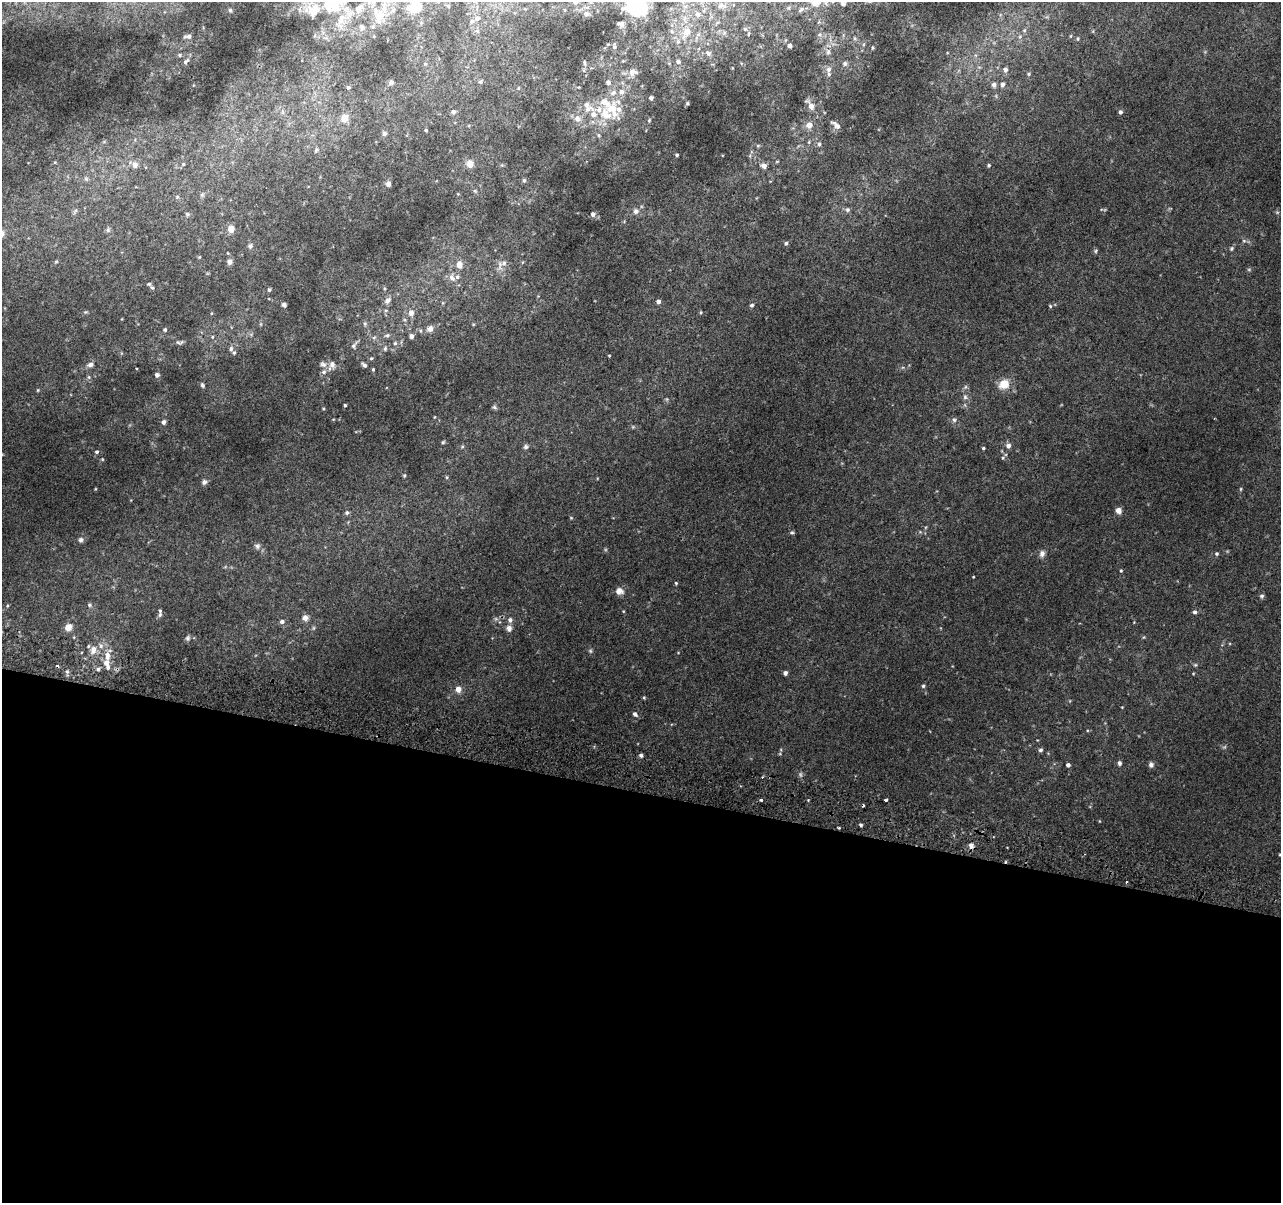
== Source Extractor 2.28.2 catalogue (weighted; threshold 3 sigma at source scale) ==
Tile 14 of 4 x 4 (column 2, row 4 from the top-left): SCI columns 1301-2579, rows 328-1528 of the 5152 x 5395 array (HDU 1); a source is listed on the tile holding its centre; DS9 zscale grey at full resolution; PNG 1283 x 1205 px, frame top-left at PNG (2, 2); no overlay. Shown black and unused: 34% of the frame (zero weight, under 2 of 3 exposures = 2% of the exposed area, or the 3 px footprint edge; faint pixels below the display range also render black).
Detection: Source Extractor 2.28.2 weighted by HDU 2 'WHT'; one run over the whole footprint, this tile lists its part. Background 0.0203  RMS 0.0065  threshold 0.0293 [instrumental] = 3 sigma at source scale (4.5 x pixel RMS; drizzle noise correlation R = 1.50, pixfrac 1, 0.0396/0.0396 arcsec/px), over >= 5 px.
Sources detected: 236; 5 too faint to see at this stretch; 4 cosmic-ray / hot-pixel residue — not listed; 21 inside a brighter listed object's ellipse — not listed separately; the other 206 listed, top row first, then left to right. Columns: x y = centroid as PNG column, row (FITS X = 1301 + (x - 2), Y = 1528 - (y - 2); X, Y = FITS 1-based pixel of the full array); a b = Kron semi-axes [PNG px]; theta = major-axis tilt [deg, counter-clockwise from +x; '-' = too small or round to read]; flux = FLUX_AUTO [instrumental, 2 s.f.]
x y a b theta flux
843 3 7 6 - 1.4
637 5 11 10 - 110
415 6 14 11 45 19
722 6 14 7 -3 4
801 9 8 4 44 1.2
230 10 5 4 - 1
313 10 25 21 -23 22
393 10 7 5 46 1.9
348 11 24 14 -64 13
586 14 7 6 - 3.3
698 14 9 8 - 3.5
379 16 18 14 79 13
477 18 8 6 9 1.8
685 18 7 4 71 1.8
621 23 10 7 89 2.2
1024 30 6 5 - 1.3
477 31 6 5 - 1.1
687 31 13 10 77 8.2
672 32 7 4 -19 1
724 33 6 4 73 1
749 34 7 3 88 0.81
188 36 8 4 2 1.9
1071 36 5 3 - 0.6
1020 37 7 5 68 1.7
854 38 6 4 -71 0.87
1078 39 5 4 - 0.79
678 41 8 6 75 2.1
614 46 9 5 88 1.4
790 46 4 4 - 2.5
872 48 5 3 - 0.71
828 52 6 6 - 1.5
708 53 10 7 -33 2.3
180 55 5 4 - 0.88
623 61 4 3 - 0.52
186 62 8 5 45 1.5
678 62 6 5 - 1.8
584 63 7 4 -82 1.1
845 64 6 5 - 1.9
829 69 8 7 - 2.7
1005 70 7 6 - 2.2
633 72 10 8 1 4.4
1029 74 5 4 - 0.91
391 82 6 6 - 1.9
480 82 5 5 - 1.1
608 82 5 5 - 1.9
1002 84 7 5 74 1.9
994 85 8 7 - 2.2
348 87 5 5 - 0.96
518 88 4 3 - 0.5
622 92 7 7 - 2.6
651 98 4 4 - 2
687 103 5 4 - 0.92
586 105 25 8 -36 5.9
811 106 14 7 -52 6
612 109 18 16 -50 16
453 112 5 5 - 2
1120 112 5 4 - 1.7
344 118 10 9 - 5.9
577 118 10 9 - 4.1
649 120 5 4 - 0.69
809 125 6 6 - 6.1
836 125 16 6 -40 3.4
426 130 3 3 - 0.9
384 133 6 6 - 1.5
598 135 6 4 -89 0.84
809 142 5 5 - 0.91
819 144 6 5 - 1.6
758 146 5 5 - 0.88
316 150 8 5 63 1.1
677 155 4 3 - 0.9
777 161 6 3 19 0.61
183 164 5 4 - 0.83
470 164 6 5 - 8.1
135 165 9 8 - 2.7
502 165 5 5 - 0.71
989 165 4 4 - 0.87
764 166 6 5 - 3.5
86 179 6 5 - 1.2
524 180 6 4 -90 1.1
388 184 6 5 - 2.5
475 191 6 4 -45 0.93
458 194 5 3 - 0.48
202 195 6 5 - 1.1
177 197 5 4 - 0.71
847 210 6 6 - 1.4
75 211 9 4 54 1.3
636 211 8 7 - 2.6
187 214 6 5 - 1
593 214 5 5 - 2
231 229 7 7 - 5.1
108 230 7 6 - 1.4
786 243 5 5 - 1.1
250 246 7 6 - 1.7
1231 249 6 5 - 1.1
1095 251 6 5 - 0.94
228 253 4 3 - 0.45
199 257 4 4 - 0.61
56 262 6 4 2 0.79
229 262 7 7 - 2.1
504 263 8 7 - 3.1
459 264 9 8 - 4.7
1249 269 6 4 0 0.79
452 278 12 8 -63 4
152 288 6 4 -46 1.1
269 290 5 4 - 1
538 296 4 4 - 0.52
387 300 10 7 42 2.6
658 301 5 4 - 2.1
284 305 4 4 - 1.6
752 305 5 5 - 1.1
1050 306 5 4 - 0.76
386 310 5 3 - 0.7
85 312 6 4 11 0.8
701 312 5 3 - 0.67
411 313 6 5 - 4.1
365 324 6 5 - 1
430 329 9 7 45 2.9
165 330 5 5 - 1.2
421 331 5 3 - 0.71
387 335 6 5 - 1
411 336 4 4 - 2.4
212 337 5 5 - 0.97
374 337 6 4 2 1.1
179 342 11 5 4 1.6
395 343 5 5 - 0.94
354 345 9 5 58 1.6
231 349 7 5 88 1.6
385 349 7 4 65 0.99
609 356 3 3 - 0.51
371 358 5 4 - 0.77
91 364 8 6 19 2.7
323 364 10 7 -32 2.5
332 365 9 7 -77 3.4
364 365 6 4 -44 1.5
373 369 4 3 - 0.64
157 375 6 5 - 1.8
89 377 6 5 - 1.1
1004 384 13 11 26 9.5
202 385 7 5 -62 1.3
965 387 6 4 71 1.1
38 390 5 4 - 0.66
965 397 7 6 - 1.8
345 405 3 3 - 0.86
494 407 7 5 -18 1.2
323 409 4 3 - 0.61
434 417 4 3 - 0.52
954 420 7 6 - 1.5
164 422 5 5 - 2.3
443 442 5 5 - 0.88
1008 446 6 5 - 2.8
462 447 6 4 19 0.8
526 447 7 6 - 1.5
983 448 4 3 - 0.89
97 452 5 5 - 1.2
1003 458 5 5 - 0.8
404 475 5 4 - 0.78
447 477 5 4 - 0.75
204 482 7 6 - 1.8
95 489 4 3 - 0.47
1241 489 5 3 - 0.66
1118 511 6 6 - 4.1
347 513 6 5 - 1.5
571 518 5 4 - 0.65
792 532 6 4 0 0.97
81 540 7 7 - 2.1
257 546 8 7 - 2.1
1042 554 9 7 81 3
1217 554 5 5 - 1.1
1121 571 4 3 - 0.72
973 577 3 3 - 0.49
676 583 4 3 - 0.79
619 591 10 8 -9 4
1262 596 6 5 - 1.2
90 605 6 6 - 1.3
7 606 5 4 - 0.69
160 611 8 5 -89 1.6
1195 612 5 5 - 1.4
305 618 7 7 - 3.5
510 620 6 6 - 2.3
282 621 6 5 - 2.1
68 627 8 7 - 5.9
509 628 8 7 - 2.9
1144 637 5 3 - 0.6
188 638 8 6 74 1.6
93 650 12 8 81 5.1
107 664 13 7 -75 6.1
1195 665 5 5 - 0.88
98 669 5 5 - 1.5
67 671 6 5 - 1.4
785 673 4 4 - 2.3
923 686 4 4 - 0.89
458 689 6 6 - 5.4
644 698 4 4 - 0.73
1122 707 3 3 - 0.41
635 714 7 5 -48 1.8
1040 750 6 5 - 1.3
641 755 5 5 - 1.3
1119 763 6 5 - 1.7
1068 765 4 4 - 2.1
1151 765 6 6 - 2.1
761 800 3 3 - 4.5
886 800 3 3 - 1.7
861 825 4 3 - 1.1
839 828 3 3 - 0.65
971 846 8 6 -61 2.6
1280 854 4 3 - 0.65
Overlapping masked pixels (flux is a lower limit): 1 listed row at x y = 839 828
Isophote crosses this tile's border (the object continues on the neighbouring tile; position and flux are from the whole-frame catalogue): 6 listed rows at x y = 843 3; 637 5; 415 6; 313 10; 379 16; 1280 854